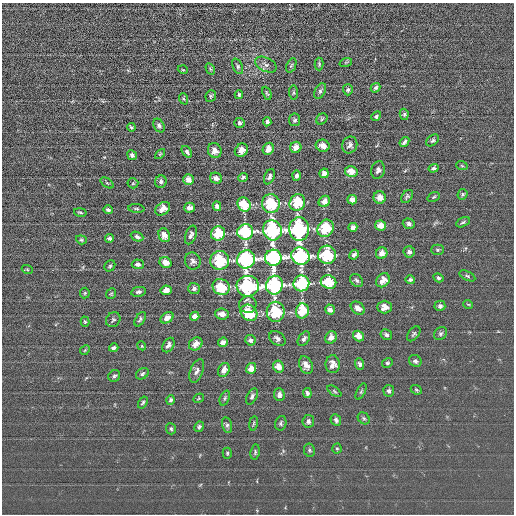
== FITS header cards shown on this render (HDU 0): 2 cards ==
NAXIS1  =                  512 / length of data axis 1
NAXIS2  =                  512 / length of data axis 2

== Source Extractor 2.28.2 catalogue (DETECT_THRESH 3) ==
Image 512 x 512 px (HDU 0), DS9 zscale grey, 1 PNG px = 1 image px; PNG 516 x 516 px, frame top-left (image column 1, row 512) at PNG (2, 3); each listed source drawn as its Kron ellipse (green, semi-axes under 4 px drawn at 4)
Background -0.0786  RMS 16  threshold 48.3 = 3 sigma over >= 5 px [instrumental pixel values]
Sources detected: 168; all 168 listed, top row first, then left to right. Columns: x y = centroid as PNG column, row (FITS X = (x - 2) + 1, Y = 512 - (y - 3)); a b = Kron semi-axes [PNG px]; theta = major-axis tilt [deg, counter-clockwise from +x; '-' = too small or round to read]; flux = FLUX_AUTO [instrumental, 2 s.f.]
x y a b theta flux
346 62 6 4 18 1100
319 64 6 4 -89 1500
266 65 11 6 -27 4400
291 65 7 4 68 1500
238 66 8 4 -67 2200
210 69 6 4 -60 1300
183 70 5 3 - 880
376 88 5 4 - 2100
348 90 5 5 - 2200
320 91 8 5 62 2500
267 93 7 3 -66 1400
294 93 7 4 -84 1800
239 95 4 3 - 1800
211 96 6 5 - 1700
184 99 6 4 -69 1500
404 114 5 4 - 1900
376 116 5 4 - 2200
322 119 6 5 - 1600
295 120 6 5 - 2300
267 122 4 4 - 3000
240 123 5 5 - 2900
159 126 7 5 -60 2900
131 127 4 3 - 1600
432 140 7 5 39 2100
404 142 5 3 - 2600
350 145 8 7 - 4000
323 146 7 6 - 7700
296 147 6 5 - 8400
268 149 6 5 - 8500
241 150 7 6 - 7500
215 151 8 6 -64 6500
187 152 6 4 -53 2800
160 154 6 3 45 1100
132 155 5 4 - 3100
462 166 6 3 -20 1100
433 168 5 4 - 2200
378 170 9 6 75 3800
351 171 6 5 - 8800
324 173 5 4 - 6200
296 176 5 4 - 3400
243 177 5 4 - 2100
269 177 8 5 66 3500
216 178 6 5 - 5600
188 180 5 5 - 7800
161 182 6 6 - 3100
107 183 7 4 -36 1700
133 183 5 5 - 1200
462 194 5 4 - 1500
407 196 7 5 52 1900
434 197 6 4 22 1700
380 198 6 6 - 8500
352 200 5 4 - 6200
324 201 6 5 - 7300
271 203 9 9 - 60000
297 203 8 7 - 40000
244 204 7 6 - 32000
217 206 5 4 - 5300
136 208 8 3 -5 1600
189 208 5 5 - 5400
163 209 8 6 38 6800
108 210 4 3 - 2200
80 212 6 3 -12 1400
463 222 7 4 29 1800
409 224 6 5 - 2900
381 225 5 5 - 9500
353 227 4 4 - 3800
325 228 9 7 55 42000
299 229 12 10 -87 160000
272 230 10 9 - 240000
245 232 8 7 - 160000
218 233 7 7 - 36000
164 235 7 5 -68 7600
191 235 10 5 72 3600
137 237 6 4 -23 2800
109 238 4 3 - 1900
81 240 5 4 - 1500
438 250 6 5 - 1600
409 252 5 5 - 3600
382 253 6 5 - 7100
327 255 9 9 - 63000
354 255 5 4 - 3100
300 256 9 8 - 240000
273 258 8 8 - 330000
246 259 9 8 - 230000
220 260 9 9 - 60000
193 261 8 7 - 4000
165 262 6 5 - 8300
138 264 6 5 - 3400
110 266 6 5 - 1800
27 269 5 3 - 1200
467 276 8 4 -25 2000
438 278 5 4 - 2000
410 279 5 4 - 2300
357 280 7 5 -45 2800
383 280 8 6 49 8100
329 282 8 6 -20 37000
301 283 8 8 - 160000
274 285 9 8 - 230000
248 286 11 10 - 160000
221 287 9 7 -34 41000
194 288 6 5 - 3400
166 290 5 5 - 9000
138 292 7 5 11 2600
85 293 5 5 - 1400
111 294 5 4 - 1300
468 304 5 3 - 890
248 305 9 8 - 5500
440 306 5 5 - 2600
385 307 7 6 - 6300
358 308 8 5 -38 6900
330 309 5 4 - 5200
302 311 7 6 - 37000
276 312 10 9 - 61000
249 313 9 7 -42 40000
222 314 7 5 -5 7700
195 316 5 4 - 6000
167 318 7 5 33 7600
140 319 8 4 60 2200
113 320 8 6 50 2200
85 322 5 4 - 1400
414 334 8 5 52 2100
441 334 7 6 - 2400
386 335 6 5 - 2900
359 336 6 5 - 8700
331 337 6 5 - 6800
277 338 9 6 -38 3600
304 339 8 5 57 2900
250 340 5 5 - 3300
223 342 5 4 - 5700
196 344 7 6 - 8200
168 345 8 5 59 3600
142 346 4 3 - 920
114 348 5 3 - 2500
85 350 5 4 - 1200
415 361 6 5 - 2800
387 363 5 4 - 1600
333 364 9 7 89 6700
360 364 6 4 -69 2900
306 365 9 6 -64 6700
278 367 6 5 - 8500
251 368 5 5 - 8900
224 370 7 5 64 7100
197 371 12 6 68 4500
142 374 7 5 35 2300
114 376 6 5 - 2200
416 390 6 4 -23 1500
334 391 8 4 -36 1700
389 391 6 5 - 2500
361 392 9 4 63 1600
307 393 5 4 - 2500
279 395 6 5 - 4200
252 396 9 5 63 3000
199 398 5 4 - 1100
225 398 8 4 69 2100
171 400 5 4 - 2200
143 402 6 4 58 1800
364 418 6 5 - 2000
336 420 6 5 - 2700
308 421 6 6 - 2600
253 423 7 3 81 1400
281 423 7 5 77 2300
227 425 8 5 -77 2400
199 427 5 4 - 2200
171 429 5 5 - 1800
337 449 5 4 - 1300
309 450 7 5 -79 2000
255 452 7 4 81 2000
227 453 5 4 - 1500